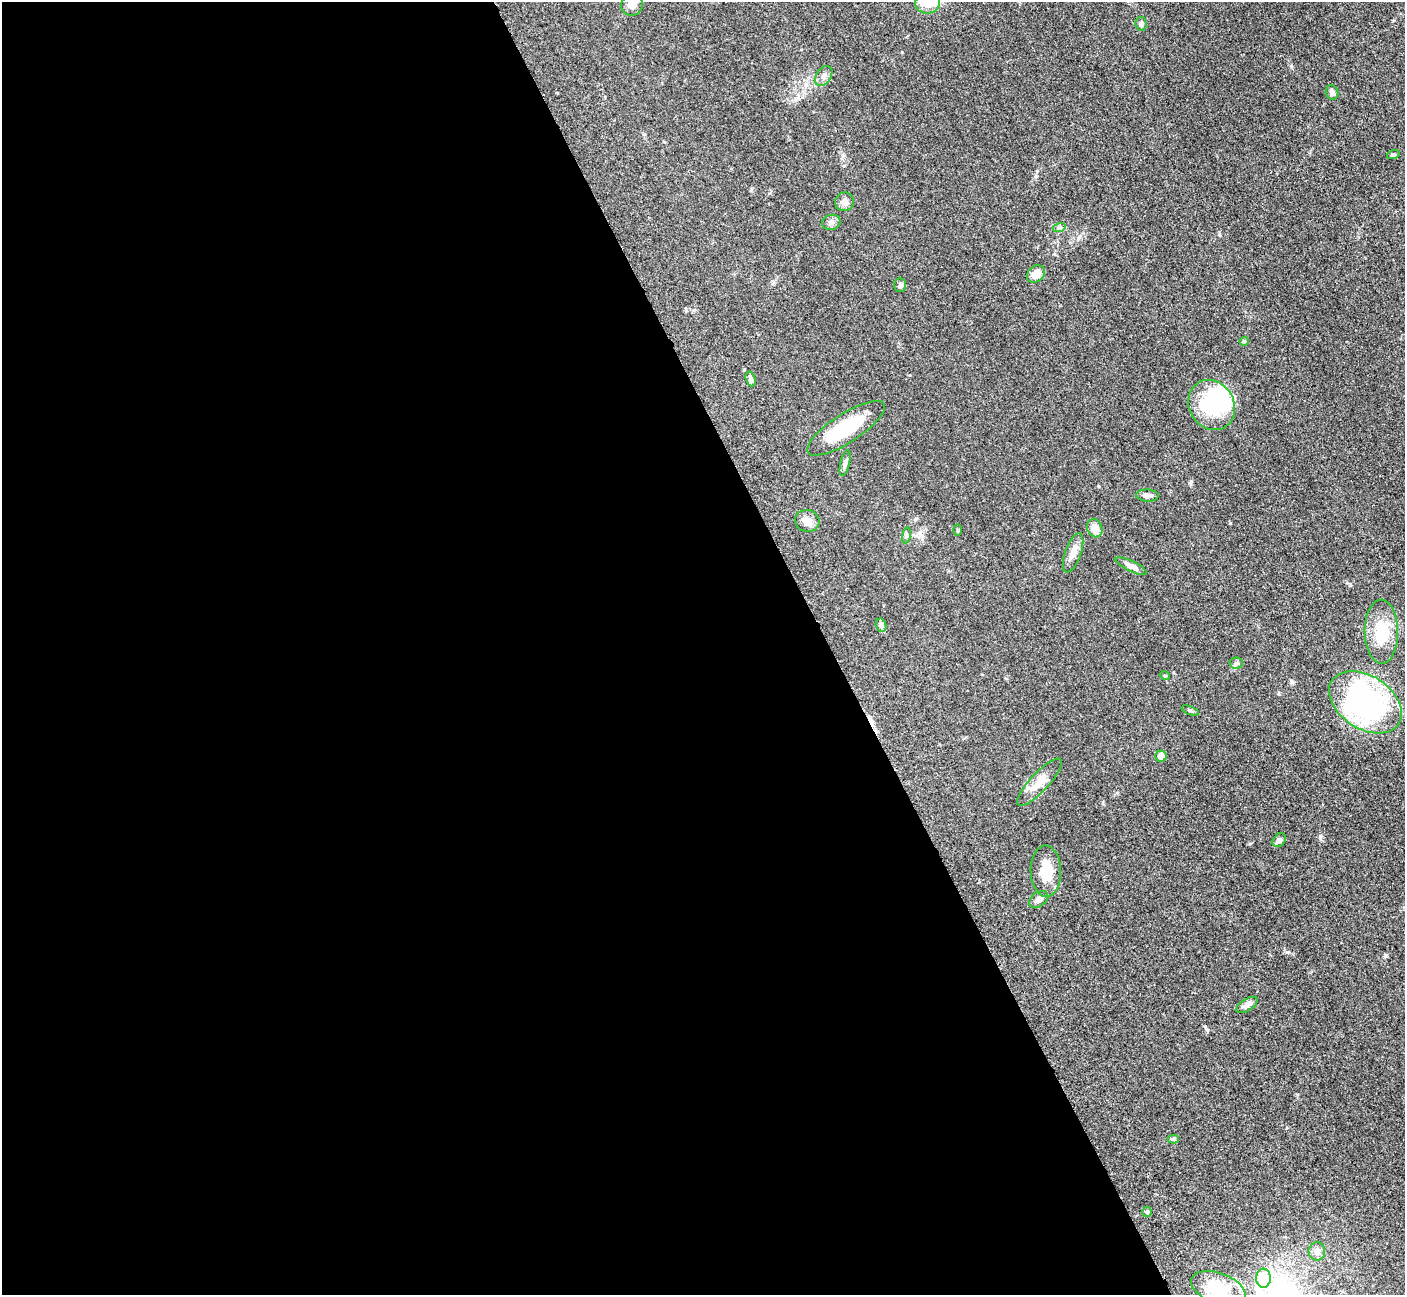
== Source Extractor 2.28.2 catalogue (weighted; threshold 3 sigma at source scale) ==
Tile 9 of 4 x 4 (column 1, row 3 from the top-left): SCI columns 20-1422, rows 1592-2884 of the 5698 x 5663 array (HDU 1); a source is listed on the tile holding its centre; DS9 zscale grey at full resolution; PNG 1407 x 1297 px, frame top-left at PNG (2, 2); each listed source drawn as its Kron ellipse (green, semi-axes under 4 px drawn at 4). Shown black and unused: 59% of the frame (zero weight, under 3 of 5 exposures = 4% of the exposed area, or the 3 px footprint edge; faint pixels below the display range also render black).
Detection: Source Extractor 2.28.2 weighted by HDU 2 'WHT'; one run over the whole footprint, this tile lists its part. Background 0.0525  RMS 0.0056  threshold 0.0251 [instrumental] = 3 sigma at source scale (4.5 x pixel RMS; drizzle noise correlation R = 1.50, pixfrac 1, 0.05/0.05 arcsec/px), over >= 5 px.
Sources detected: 43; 2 inside a brighter object's white glare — neither listed nor drawn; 1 inside a brighter listed object's ellipse — not listed separately; the other 40 listed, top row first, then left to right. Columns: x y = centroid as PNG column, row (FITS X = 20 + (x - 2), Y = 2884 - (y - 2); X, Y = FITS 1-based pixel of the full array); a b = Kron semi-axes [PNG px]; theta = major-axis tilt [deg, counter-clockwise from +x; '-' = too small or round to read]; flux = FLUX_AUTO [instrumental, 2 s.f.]
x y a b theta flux
928 3 12 10 6 5.9
632 5 11 10 - 3.9
1141 24 7 5 -86 1.4
824 76 11 7 56 2.2
1332 92 7 6 - 1.8
1393 155 6 4 19 0.76
844 202 9 9 - 2.6
831 222 9 7 14 2
1059 228 6 4 17 0.9
1036 274 10 8 42 5
900 285 7 6 - 1
1244 341 4 4 - 0.55
751 379 7 4 -71 1.8
1212 405 26 22 -59 39
846 428 45 14 33 27
845 463 13 4 77 1.7
1147 496 11 6 -2 2.1
807 521 12 11 - 4.4
1095 528 9 7 -70 5.4
958 530 6 4 -89 0.61
906 535 8 4 82 1
1073 553 21 8 70 4.4
1131 566 17 5 -26 3.1
881 625 7 5 -75 1.4
1381 632 32 16 -89 19
1236 663 7 5 4 1.1
1165 676 5 3 - 0.53
1365 702 40 26 -33 120
1190 711 9 3 -21 0.73
1161 756 5 5 - 3.8
1039 782 31 9 47 7.9
1279 840 7 6 - 1.5
1046 871 25 15 -88 11
1039 899 10 7 35 2.5
1247 1005 12 6 33 2.3
1173 1139 6 4 -1 0.94
1147 1212 5 5 - 0.79
1317 1251 9 8 - 3.5
1263 1278 9 7 89 14
1218 1288 28 15 -20 17
Isophote crosses this tile's border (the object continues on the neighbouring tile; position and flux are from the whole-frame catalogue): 2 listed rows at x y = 928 3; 632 5
Unlisted compact peaks at least as high as the median listed source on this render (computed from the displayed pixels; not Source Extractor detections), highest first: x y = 1320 837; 1230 523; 1287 952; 1219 234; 1292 682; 1191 482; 902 52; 1036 176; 1291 66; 1207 1030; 1350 585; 1279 694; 915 519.